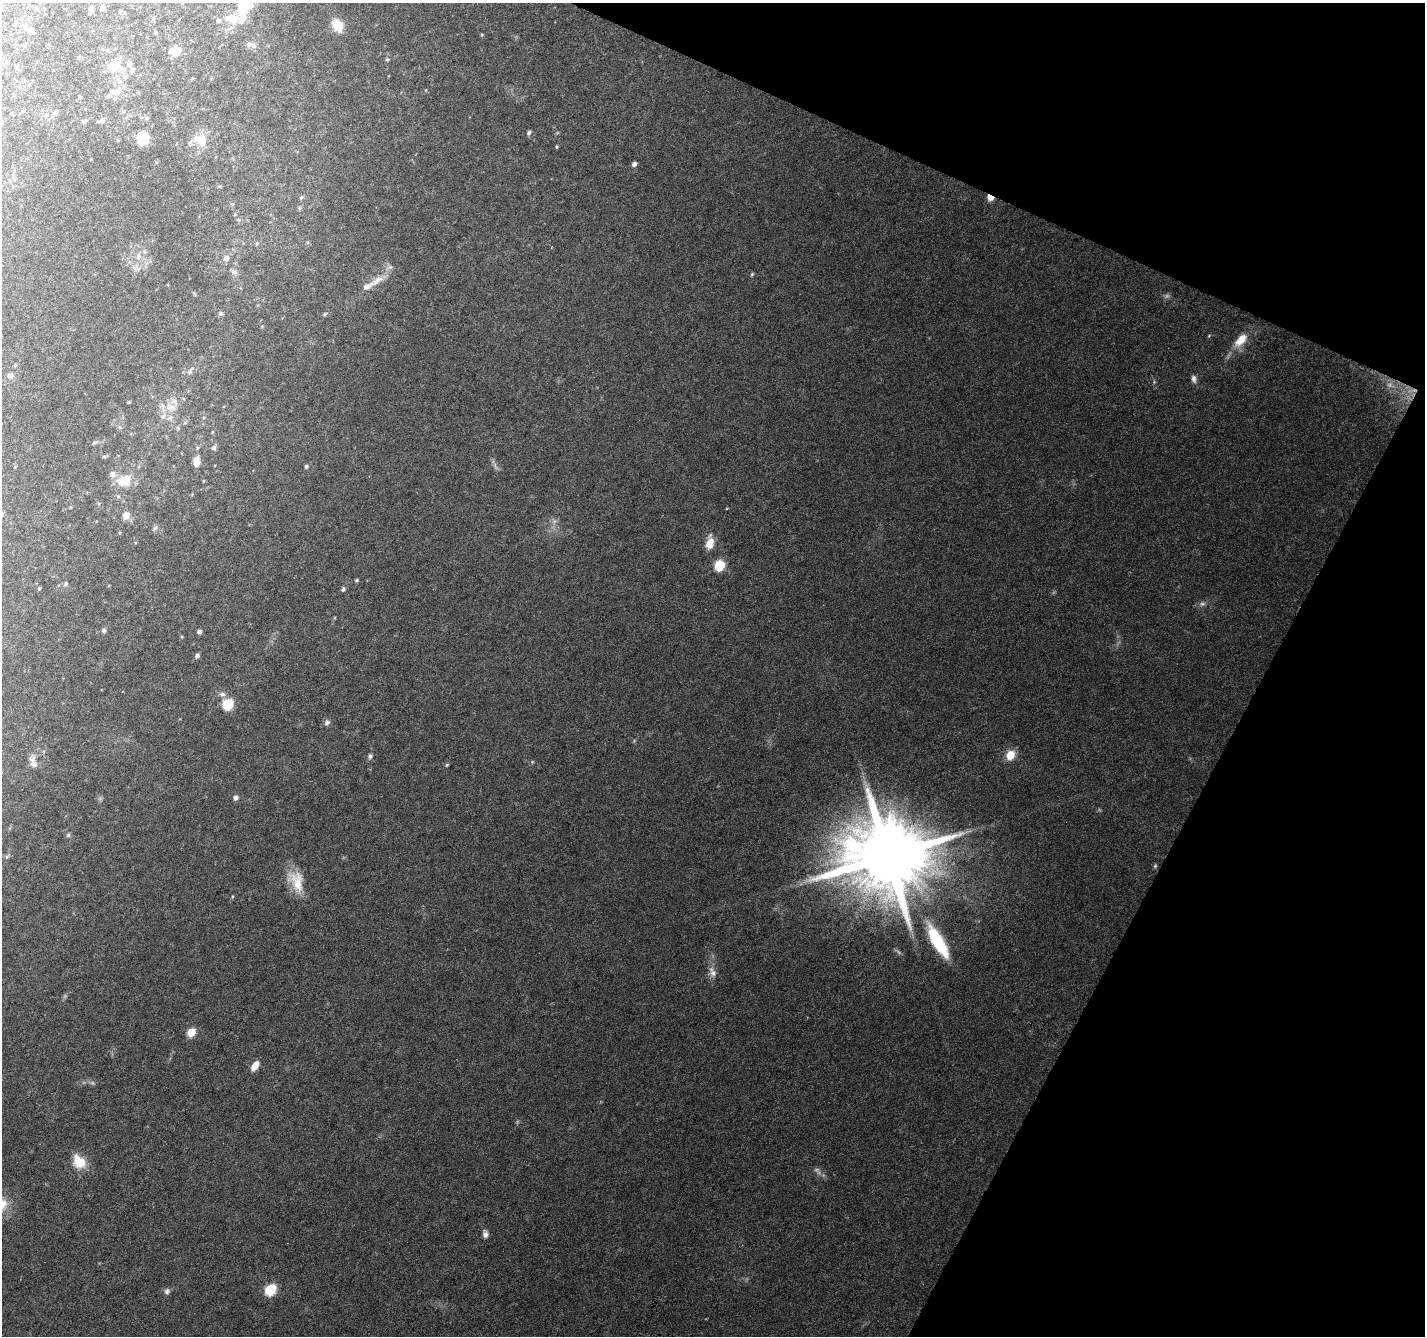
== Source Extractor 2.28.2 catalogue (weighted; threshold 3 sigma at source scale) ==
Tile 8 of 4 x 4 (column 4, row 2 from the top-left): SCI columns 4277-5699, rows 2938-4271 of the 5699 x 5809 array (HDU 1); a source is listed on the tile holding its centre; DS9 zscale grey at full resolution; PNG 1427 x 1338 px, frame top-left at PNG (2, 3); no overlay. Shown black and unused: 22% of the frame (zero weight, under 3 of 6 exposures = <1% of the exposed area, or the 3 px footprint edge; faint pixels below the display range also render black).
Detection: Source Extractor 2.28.2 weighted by HDU 2 'WHT'; one run over the whole footprint, this tile lists its part. Background 0.0499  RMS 0.0034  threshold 0.0137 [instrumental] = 3 sigma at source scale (4.09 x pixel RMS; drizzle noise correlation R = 1.36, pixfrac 0.8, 0.0396/0.0396 arcsec/px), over >= 5 px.
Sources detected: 104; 5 too faint to see at this stretch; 1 inside a brighter object's white glare — not listed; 5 inside a brighter listed object's ellipse — not listed separately; the other 93 listed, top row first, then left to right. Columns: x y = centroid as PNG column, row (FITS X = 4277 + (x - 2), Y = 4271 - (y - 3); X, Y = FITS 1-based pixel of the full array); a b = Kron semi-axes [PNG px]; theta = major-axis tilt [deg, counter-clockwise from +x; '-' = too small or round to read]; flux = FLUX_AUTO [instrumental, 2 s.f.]
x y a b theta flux
246 4 18 14 -19 11
91 8 7 6 - 0.98
102 8 6 5 - 0.79
120 12 5 4 - 0.43
154 18 6 4 69 0.44
233 18 24 14 -6 6.5
337 25 12 8 -58 7.1
24 28 8 6 89 0.87
31 31 9 3 11 0.58
156 32 5 4 - 0.44
249 44 9 7 28 1.2
177 52 13 9 53 3.2
387 59 6 4 6 0.39
129 64 6 6 - 0.9
114 65 7 6 - 9.1
16 67 4 4 - 0.32
122 70 9 7 -55 1.5
132 70 7 5 64 0.79
116 92 19 8 39 3
80 97 3 3 - 0.35
55 113 6 4 21 0.44
46 115 5 5 - 0.44
147 118 6 6 - 0.74
102 120 7 5 -88 0.66
83 121 7 3 7 0.39
529 133 6 5 - 0.69
143 138 8 8 - 13
201 140 19 13 -29 6.2
557 147 4 4 - 0.31
91 159 3 2 - 0.2
634 164 5 4 - 1.2
301 197 6 5 - 0.48
990 197 6 4 -28 5.4
232 204 5 5 - 0.39
299 208 5 5 - 0.5
239 220 6 5 - 0.53
257 243 6 3 72 0.34
138 255 9 4 90 0.86
226 258 8 7 - 1.4
234 272 8 7 - 0.93
752 274 5 4 - 0.39
377 280 25 8 29 3.6
221 313 5 5 - 0.66
325 314 5 4 - 0.43
1209 336 5 3 - 0.28
1241 340 24 11 47 5.5
15 365 5 4 - 0.32
190 371 12 6 59 1
10 376 7 6 - 1
1194 379 11 6 -80 1.2
129 402 3 3 - 0.37
170 407 16 10 -22 3.5
163 416 7 4 20 0.58
214 448 6 5 - 0.8
197 462 9 6 -87 3.1
306 466 4 4 - 0.67
112 474 8 7 - 1.3
124 481 16 11 15 6.7
118 496 6 4 0 0.42
126 515 7 6 - 2.6
155 528 8 4 44 0.61
710 543 16 9 81 3.4
719 565 8 7 - 9.7
357 580 5 4 - 0.38
66 584 5 4 - 0.53
39 589 4 4 - 0.35
343 589 7 5 62 0.72
104 630 5 5 - 0.73
199 631 5 4 - 0.87
182 637 5 3 - 0.27
197 656 5 5 - 0.86
222 694 9 6 -2 1
228 704 7 6 - 14
327 722 8 6 26 1
1010 755 9 8 - 4.9
370 756 6 6 - 0.79
33 762 18 8 -73 2.1
447 765 5 4 - 0.35
236 798 5 5 - 1.2
68 835 6 5 - 0.49
888 856 21 19 35 4800
7 857 6 4 44 0.45
1155 866 6 4 46 0.41
296 881 31 17 -64 7.7
938 941 41 12 -59 18
713 973 10 9 - 1.7
191 1032 8 7 - 4.1
255 1066 11 6 58 2.9
93 1083 6 4 -70 0.47
79 1161 19 13 -48 6.1
485 1234 9 6 -85 1.2
270 1290 7 6 - 16
167 1291 8 7 - 0.93
Overlapping masked pixels (flux is a lower limit): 1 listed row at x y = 990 197
Isophote crosses this tile's border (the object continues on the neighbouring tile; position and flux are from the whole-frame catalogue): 1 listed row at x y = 246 4
Unlisted compact peaks at least as high as the median listed source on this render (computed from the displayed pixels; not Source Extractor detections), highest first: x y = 232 896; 482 35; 532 762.